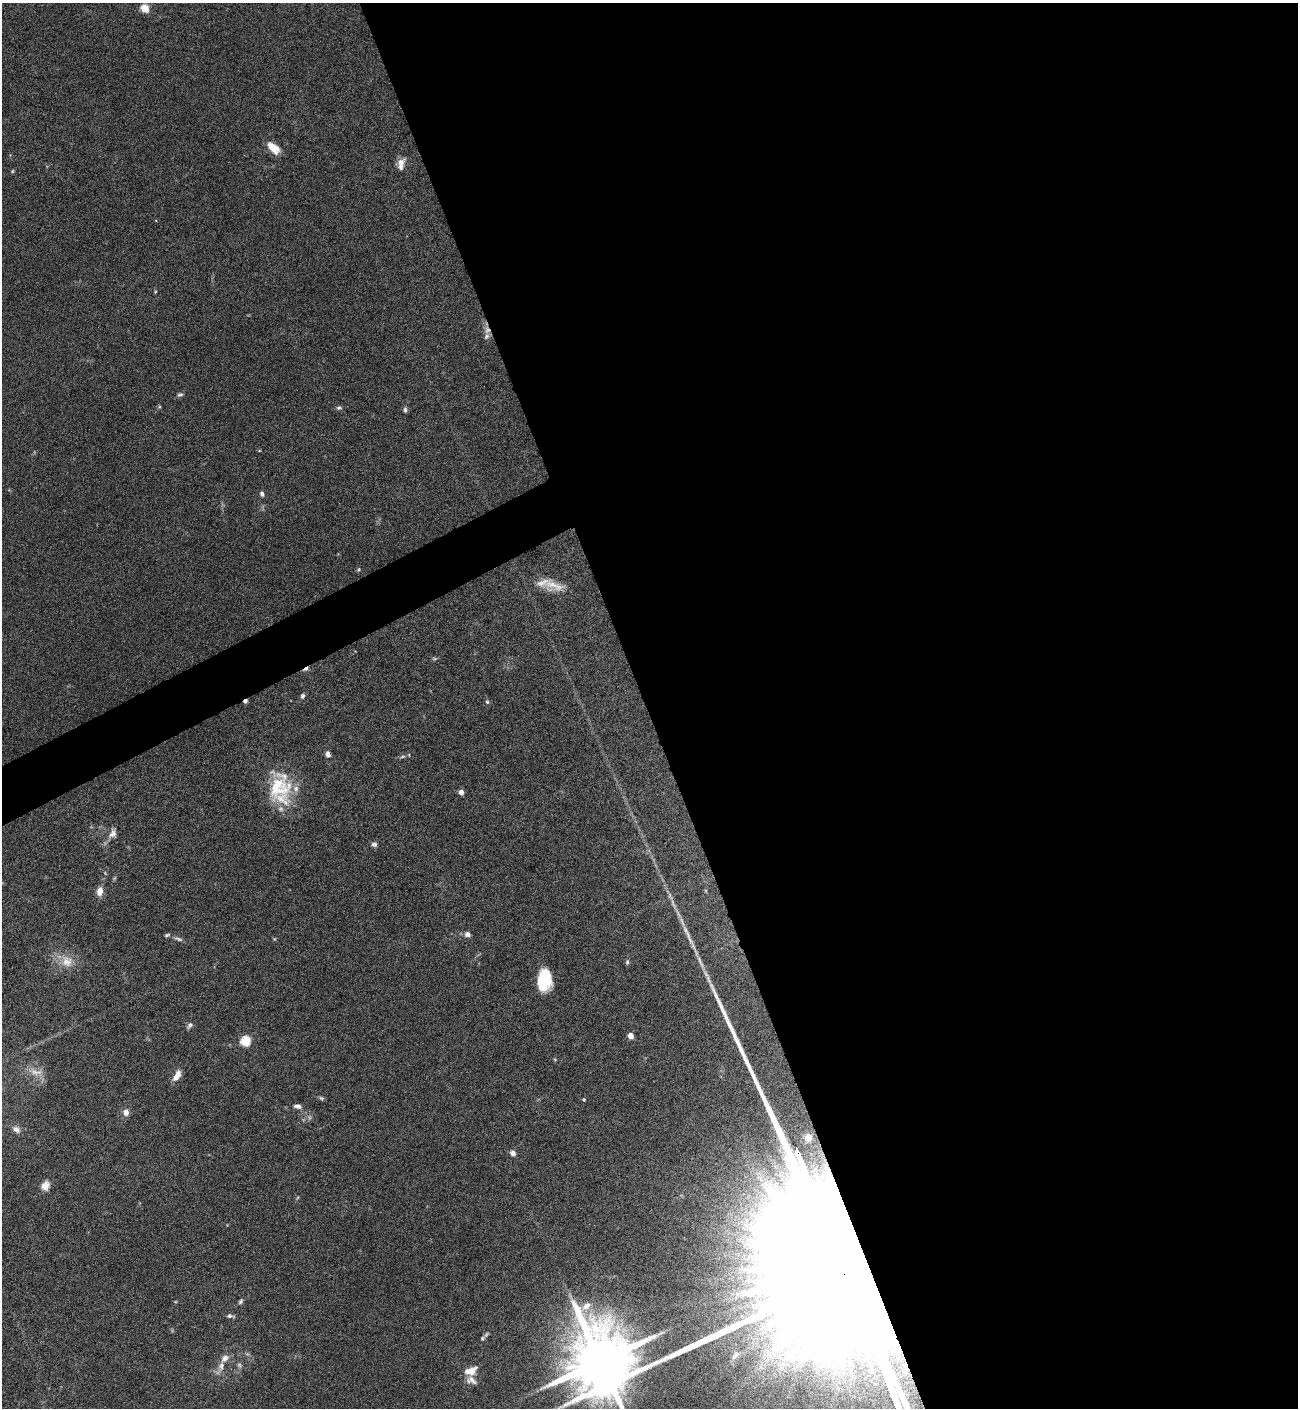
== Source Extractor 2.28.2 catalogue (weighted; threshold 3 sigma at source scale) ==
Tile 8 of 4 x 4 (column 4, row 2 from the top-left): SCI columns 4038-5333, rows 2815-4220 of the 5617 x 5627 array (HDU 1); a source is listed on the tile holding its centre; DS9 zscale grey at full resolution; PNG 1300 x 1410 px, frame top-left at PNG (2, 3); no overlay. Shown black and unused: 52% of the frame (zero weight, under 4 of 8 exposures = <1% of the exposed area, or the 3 px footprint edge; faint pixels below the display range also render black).
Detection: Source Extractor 2.28.2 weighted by HDU 2 'WHT'; one run over the whole footprint, this tile lists its part. Background 0.0778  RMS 0.0045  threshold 0.0184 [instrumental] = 3 sigma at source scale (4.09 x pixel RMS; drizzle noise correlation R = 1.36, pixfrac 0.8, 0.05/0.05 arcsec/px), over >= 5 px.
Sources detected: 59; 3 too faint to see at this stretch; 2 cosmic-ray / hot-pixel residue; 1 long thin detection or spike segment (spike, bleed or trail) — not listed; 4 inside a brighter listed object's ellipse — not listed separately; the other 49 listed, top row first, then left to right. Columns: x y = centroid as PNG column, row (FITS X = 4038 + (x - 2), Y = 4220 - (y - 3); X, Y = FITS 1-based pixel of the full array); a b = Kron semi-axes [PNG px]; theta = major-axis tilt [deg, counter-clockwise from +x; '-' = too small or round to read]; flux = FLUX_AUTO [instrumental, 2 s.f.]
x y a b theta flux
145 8 5 5 - 17
273 148 16 8 -42 6.5
401 164 16 9 74 3.5
12 171 5 4 - 0.47
155 291 4 4 - 0.41
487 330 9 8 - 2.3
180 395 8 5 19 0.97
339 408 7 5 -7 0.91
405 410 7 5 -83 0.96
262 494 6 5 - 1.1
358 569 6 4 56 0.53
554 585 29 13 -12 7.6
302 696 6 5 - 1.1
487 702 6 5 - 0.83
328 754 7 6 - 1.9
402 756 8 4 2 0.9
279 787 37 31 -81 26
461 792 4 4 - 3.1
113 833 15 10 62 3
374 844 7 6 - 1.3
100 891 11 7 82 3.6
673 903 15 5 -73 1.9
467 934 7 6 - 1.7
178 939 12 4 -16 1.3
275 939 6 4 -90 0.45
67 961 18 16 -39 7.4
627 962 8 5 89 0.74
544 980 20 12 86 17
190 1025 9 6 52 1.3
630 1036 5 4 - 5.5
246 1041 6 5 - 31
35 1072 22 9 -11 4.7
177 1075 13 6 59 4.4
584 1099 5 4 - 0.46
298 1106 10 6 -8 1.7
126 1112 9 7 85 2.5
16 1129 12 8 -32 1.9
808 1137 4 4 - 6.5
513 1153 7 6 - 1.9
45 1186 12 9 69 3.4
750 1245 7 4 -71 1
241 1301 7 5 57 0.87
230 1316 10 5 -9 1.2
482 1338 7 5 51 0.89
735 1355 15 7 47 2.6
601 1361 20 18 -67 4800
221 1366 27 9 64 4.8
470 1371 13 8 20 5.5
471 1380 15 9 -21 2.7
Overlapping masked pixels (flux is a lower limit): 1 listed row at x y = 487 330
Isophote crosses this tile's border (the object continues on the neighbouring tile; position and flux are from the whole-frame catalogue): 1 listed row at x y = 601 1361